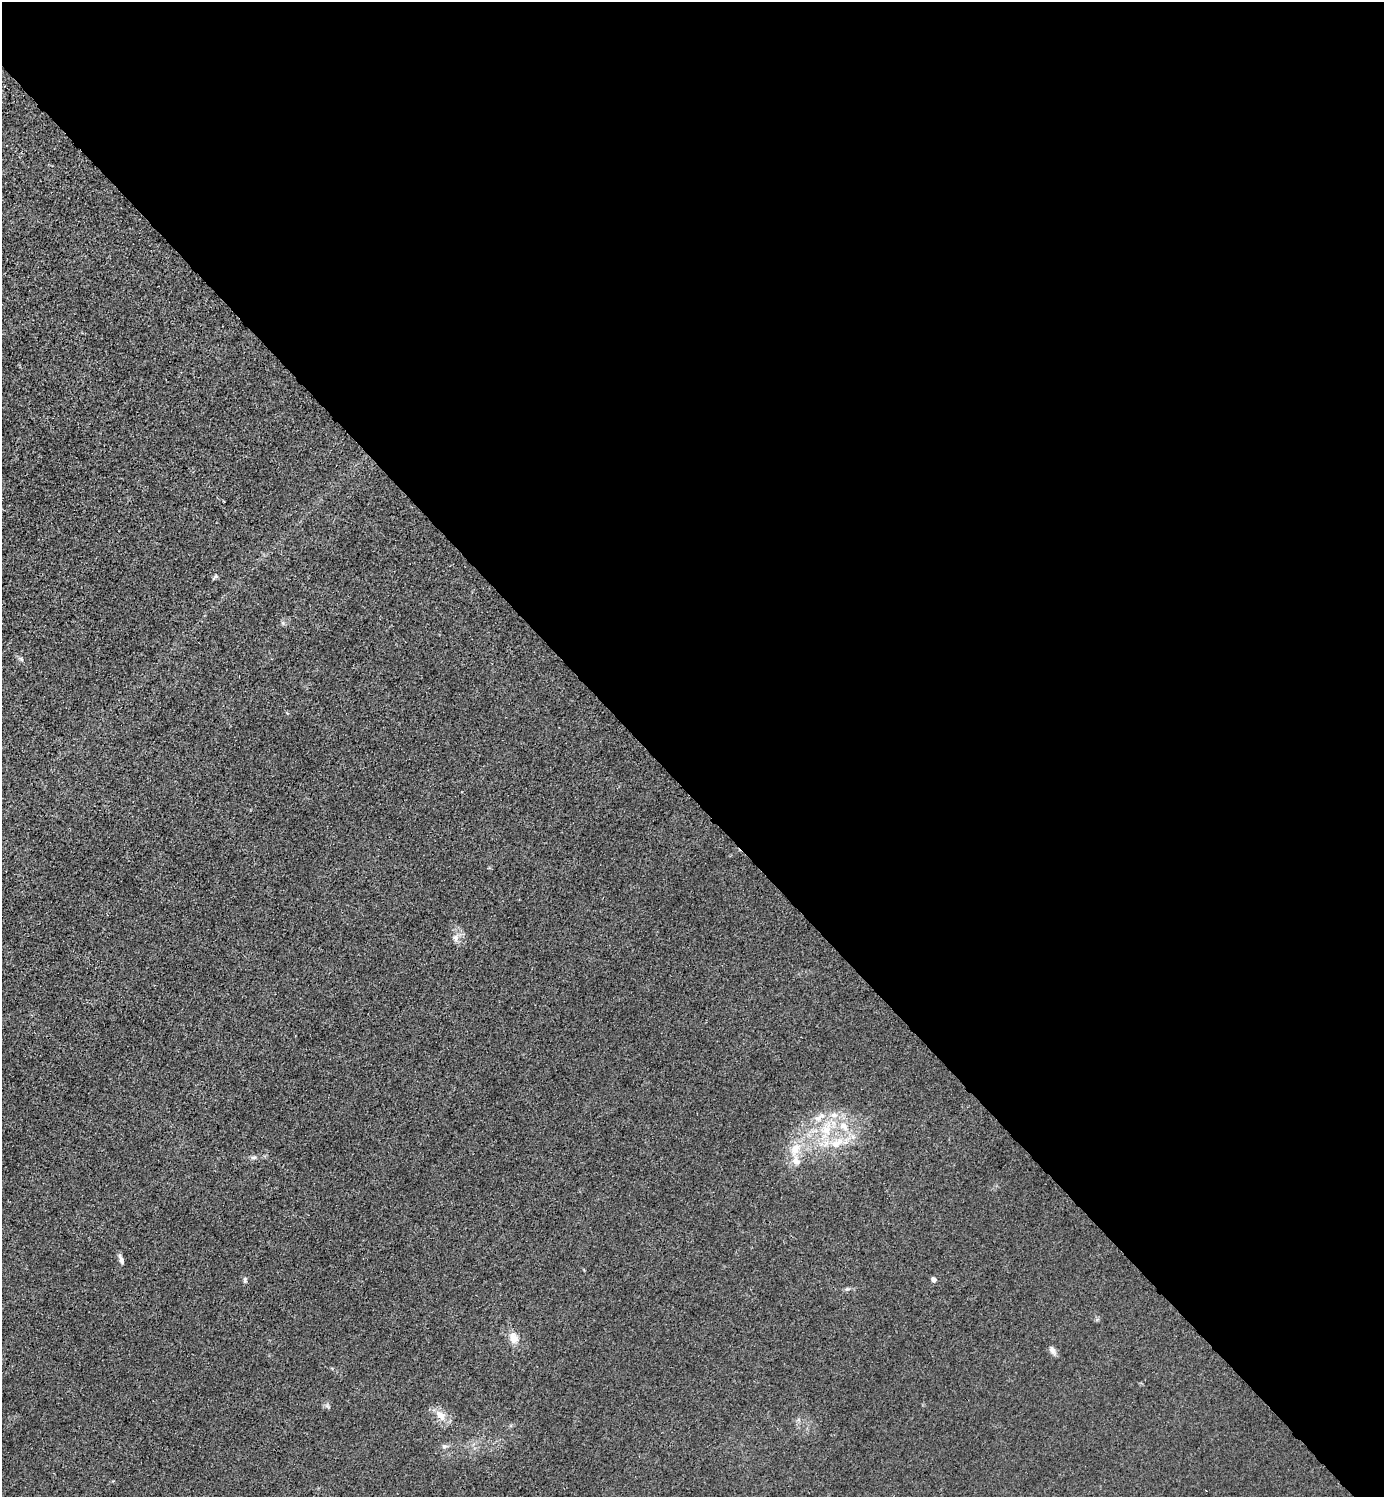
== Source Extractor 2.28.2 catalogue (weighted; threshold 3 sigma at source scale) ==
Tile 8 of 4 x 4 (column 4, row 2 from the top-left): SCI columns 4446-5827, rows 2993-4487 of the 5985 x 5985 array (HDU 1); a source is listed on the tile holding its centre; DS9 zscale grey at full resolution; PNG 1386 x 1499 px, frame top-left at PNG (2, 2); no overlay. Shown black and unused: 53% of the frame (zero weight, under 3 of 4 exposures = <1% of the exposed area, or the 3 px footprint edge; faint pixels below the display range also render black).
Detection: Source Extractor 2.28.2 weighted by HDU 2 'WHT'; one run over the whole footprint, this tile lists its part. Background 0.0221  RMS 0.0062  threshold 0.0279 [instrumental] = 3 sigma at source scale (4.5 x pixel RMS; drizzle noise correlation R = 1.50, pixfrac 1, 0.05/0.05 arcsec/px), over >= 5 px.
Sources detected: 18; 3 inside a brighter listed object's ellipse — not listed separately; the other 15 listed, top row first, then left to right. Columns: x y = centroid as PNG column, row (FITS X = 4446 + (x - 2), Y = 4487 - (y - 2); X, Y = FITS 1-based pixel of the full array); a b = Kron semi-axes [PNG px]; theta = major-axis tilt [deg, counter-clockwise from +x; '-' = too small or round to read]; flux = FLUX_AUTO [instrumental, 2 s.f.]
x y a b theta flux
215 576 6 4 70 0.93
21 659 6 4 -70 0.94
455 938 10 7 -85 3.2
844 1126 16 10 -45 9.7
826 1128 26 14 73 20
837 1143 22 11 36 13
795 1149 21 13 57 13
254 1157 7 5 -7 1.4
121 1259 12 5 -67 2.5
933 1279 5 4 - 3.4
245 1280 8 5 -90 1.2
513 1338 13 10 -64 6.6
1052 1350 12 7 -71 2.5
440 1415 15 9 -48 7.6
444 1446 7 6 - 1.6